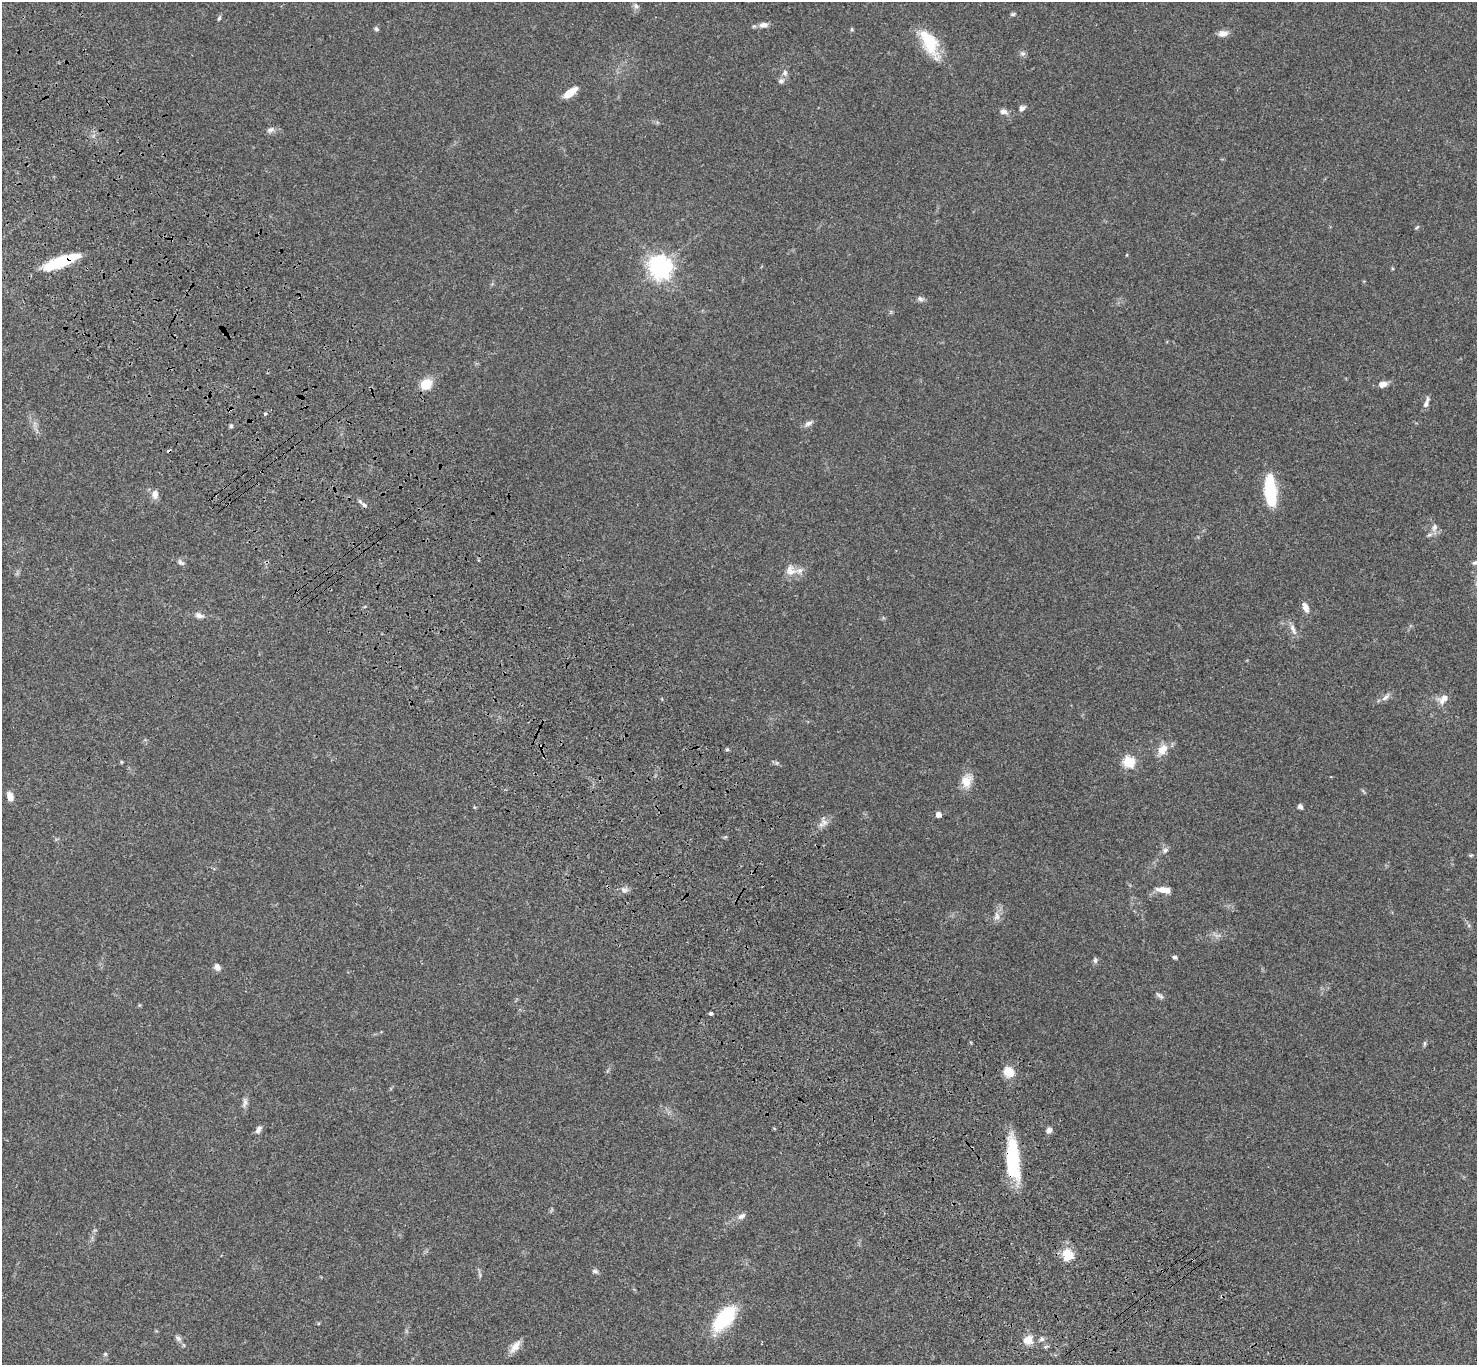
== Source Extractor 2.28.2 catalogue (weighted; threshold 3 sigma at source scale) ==
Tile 11 of 4 x 4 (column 3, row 3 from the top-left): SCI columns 3052-4526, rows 1753-3115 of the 6117 x 6091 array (HDU 1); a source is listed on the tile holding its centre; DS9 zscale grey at full resolution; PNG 1479 x 1367 px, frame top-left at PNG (2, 2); no overlay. Shown black and unused: <1% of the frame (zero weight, under 3 of 4 exposures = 6% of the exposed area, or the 3 px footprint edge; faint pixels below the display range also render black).
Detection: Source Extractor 2.28.2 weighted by HDU 2 'WHT'; one run over the whole footprint, this tile lists its part. Background 0.0469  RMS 0.0052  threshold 0.0234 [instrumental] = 3 sigma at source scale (4.5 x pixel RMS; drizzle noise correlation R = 1.50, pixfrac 1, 0.05/0.05 arcsec/px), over >= 5 px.
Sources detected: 78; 1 too faint to see at this stretch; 1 inside a brighter object's white glare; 1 cosmic-ray / hot-pixel residue — not listed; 2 inside a brighter listed object's ellipse — not listed separately; the other 73 listed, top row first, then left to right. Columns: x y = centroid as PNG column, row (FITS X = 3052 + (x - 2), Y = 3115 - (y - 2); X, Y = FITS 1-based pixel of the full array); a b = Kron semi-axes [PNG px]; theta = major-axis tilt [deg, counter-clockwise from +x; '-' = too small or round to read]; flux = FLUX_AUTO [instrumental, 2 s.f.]
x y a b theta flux
636 6 8 6 -59 1.6
1013 14 7 5 16 0.92
219 18 8 4 67 0.84
763 25 11 7 7 3.1
376 29 6 5 - 0.92
852 29 5 4 - 0.64
1223 33 11 7 7 3.5
929 43 36 16 -62 20
1023 53 8 7 - 1.4
785 73 9 7 79 2
570 92 17 7 37 7.4
1022 108 8 6 39 1.9
1003 112 10 7 -13 2.2
270 130 11 7 26 2
1417 227 7 3 44 0.64
60 263 34 11 20 22
660 267 8 7 - 410
1392 268 4 3 - 0.56
920 299 10 7 -23 1.5
426 384 8 7 - 15
1383 384 9 6 7 3.9
1426 402 16 5 70 2.1
265 414 3 3 - 1.3
808 423 14 6 30 2
231 426 5 4 - 0.91
1270 491 30 10 -85 33
155 495 12 8 90 3.1
364 505 12 5 -35 1.6
1434 527 12 8 68 3
181 562 10 6 -44 1.5
1475 563 8 5 20 1.1
791 570 18 15 -55 6.2
1305 607 14 7 -67 3.2
199 615 11 7 -15 2.4
1293 629 18 6 -67 2.9
1385 697 15 5 41 2.1
1443 699 15 9 41 4.5
727 749 5 4 - 0.8
1162 750 16 10 54 6.2
121 762 5 4 - 0.54
1129 762 6 5 - 43
777 763 7 5 -45 0.9
967 781 18 14 76 7.1
10 797 9 6 -71 4.2
1300 806 6 5 - 1.5
938 814 4 4 - 4
824 822 17 7 -69 2.8
1165 850 9 7 32 1.6
1471 855 6 4 11 0.64
624 890 10 7 -15 2
1163 890 16 7 -9 5.3
997 916 13 8 89 3
1175 957 5 4 - 1.1
1095 960 7 6 - 1.3
217 967 9 7 -60 2.1
1160 996 13 5 -35 1.4
711 1013 5 4 - 0.83
1424 1043 8 4 90 0.77
1009 1072 11 9 -31 9.2
245 1102 16 6 78 2.3
258 1130 11 6 60 2.1
1049 1130 7 6 - 1.9
1013 1154 48 13 -82 32
741 1216 13 7 30 2.3
1068 1255 14 12 -85 10
595 1271 8 6 -26 1.4
724 1318 24 12 49 39
178 1338 10 6 -34 1.7
1042 1339 7 7 - 1.6
1028 1340 12 10 25 5.9
1046 1346 6 4 20 0.8
515 1347 19 8 52 4.4
105 1354 5 5 - 0.72
Overlapping masked pixels (flux is a lower limit): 2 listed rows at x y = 60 263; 1013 1154
Isophote crosses this tile's border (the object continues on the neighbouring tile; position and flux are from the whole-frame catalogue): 1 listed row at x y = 1475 563